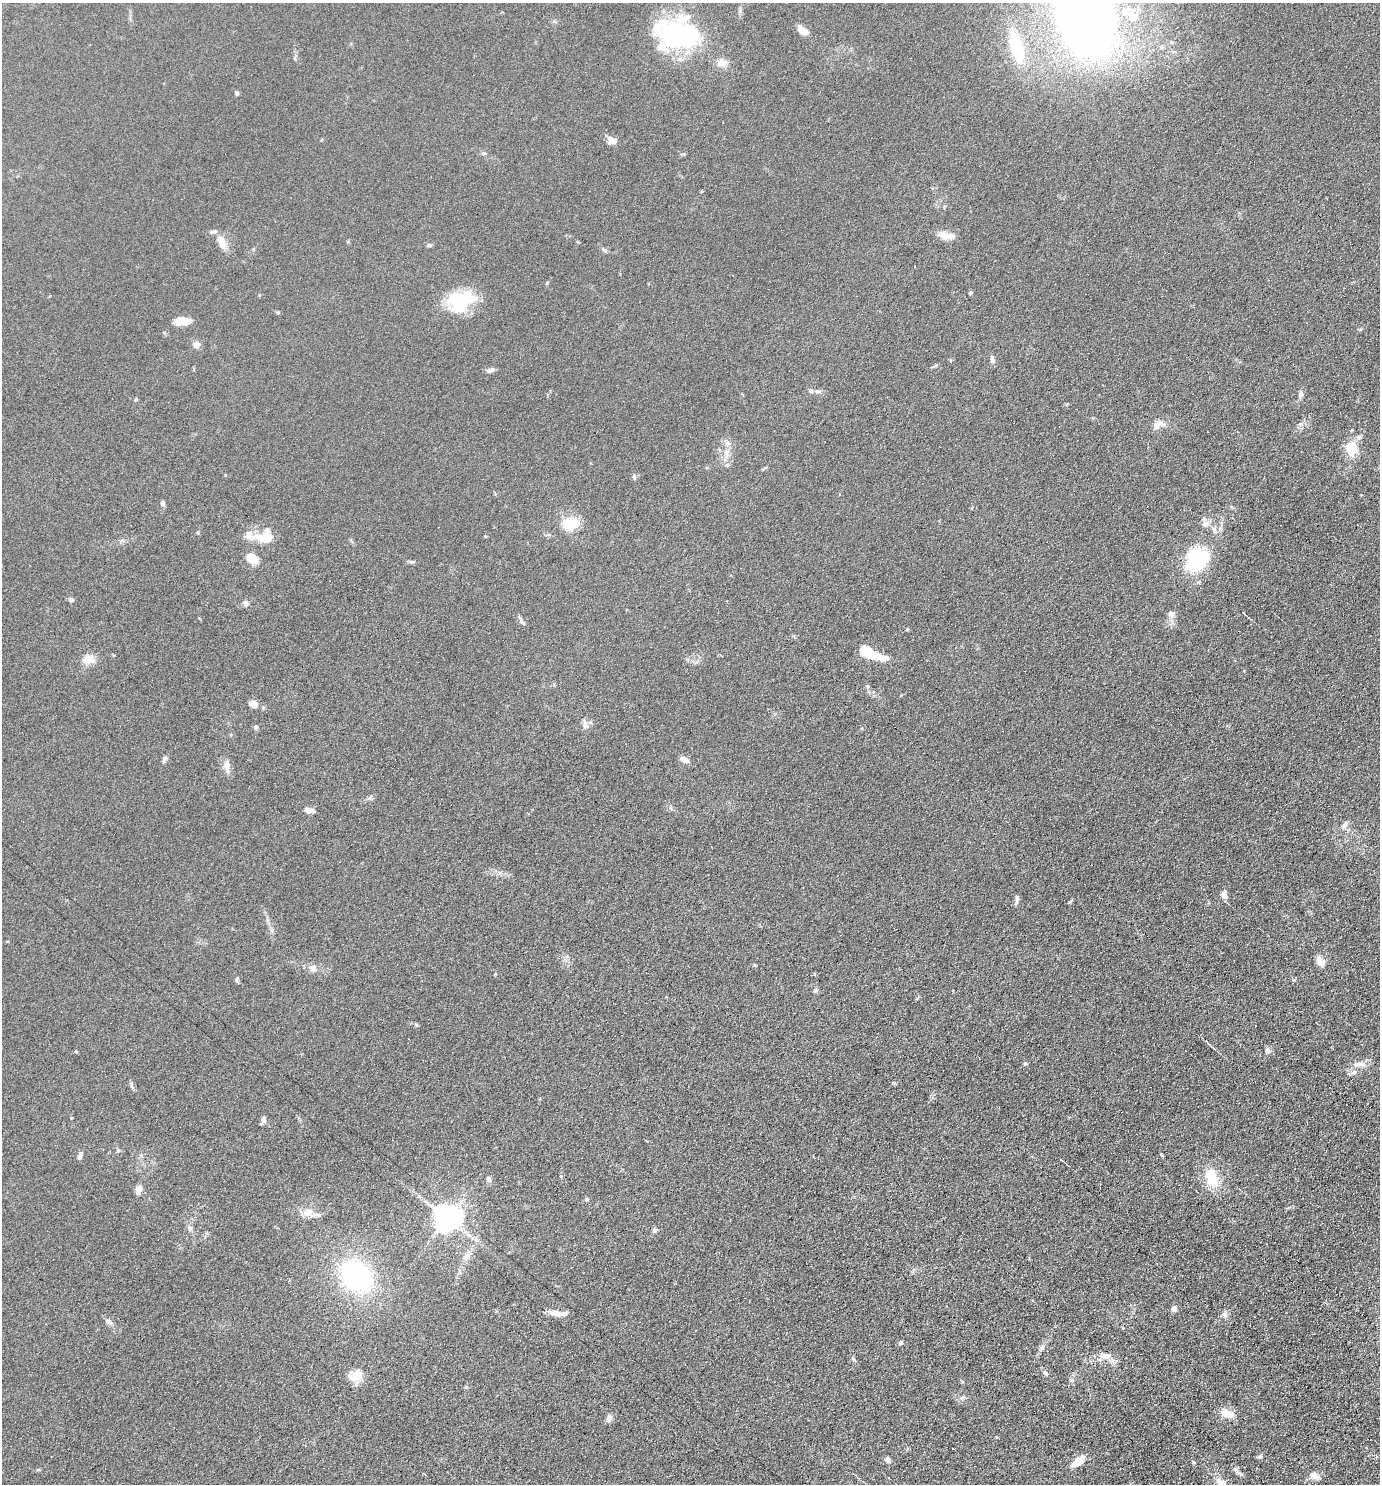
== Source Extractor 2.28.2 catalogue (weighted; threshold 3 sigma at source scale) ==
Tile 6 of 4 x 4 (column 2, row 2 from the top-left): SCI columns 1528-2905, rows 2973-4454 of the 5952 x 5946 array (HDU 1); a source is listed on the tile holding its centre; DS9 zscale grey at full resolution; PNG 1382 x 1486 px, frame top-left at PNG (2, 3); no overlay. Shown black and unused: <1% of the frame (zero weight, under 4 of 8 exposures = <1% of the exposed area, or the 3 px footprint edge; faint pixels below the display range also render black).
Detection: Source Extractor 2.28.2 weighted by HDU 2 'WHT'; one run over the whole footprint, this tile lists its part. Background 0.0906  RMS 0.0077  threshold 0.0316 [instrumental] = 3 sigma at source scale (4.09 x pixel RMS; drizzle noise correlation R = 1.36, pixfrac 0.8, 0.05/0.05 arcsec/px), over >= 5 px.
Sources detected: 114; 1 inside a brighter object's white glare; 1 cosmic-ray / hot-pixel residue — not listed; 11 inside a brighter listed object's ellipse — not listed separately; the other 101 listed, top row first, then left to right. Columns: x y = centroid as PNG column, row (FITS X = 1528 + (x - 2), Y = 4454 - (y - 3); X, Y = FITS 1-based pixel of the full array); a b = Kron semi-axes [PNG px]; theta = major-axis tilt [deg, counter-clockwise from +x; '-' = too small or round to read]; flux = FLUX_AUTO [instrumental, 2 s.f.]
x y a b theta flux
1132 16 20 14 -78 12
1085 18 44 31 -70 950
802 30 14 8 -36 6.5
679 35 45 26 6 99
1016 47 25 10 -74 46
722 63 14 11 -15 5.4
237 93 5 4 - 1.4
611 140 11 9 -18 5.4
483 153 6 4 0 0.98
683 154 7 4 0 0.92
702 191 4 3 - 0.63
946 235 23 8 -12 6.6
221 241 17 9 -66 8.6
429 245 7 5 -1 1.2
605 250 8 4 -35 1.4
971 293 4 4 - 1.1
459 299 43 21 12 32
278 312 5 5 - 0.84
181 321 18 8 3 9.3
196 344 9 8 - 3.3
992 360 9 5 -78 2.8
491 370 10 6 21 2.3
810 391 6 6 - 1.7
817 392 8 4 -9 1.6
1301 394 9 6 82 2.4
136 399 5 4 - 0.8
1161 423 14 7 -29 4
1351 449 14 11 -76 17
727 452 10 6 71 3.4
765 468 6 4 19 0.84
634 476 7 5 -89 1.4
163 503 7 5 -75 1.6
971 508 5 3 - 0.58
570 524 25 16 8 14
1206 524 9 8 - 3.3
1214 530 13 6 -60 3.4
198 533 5 3 - 0.7
485 536 4 3 - 0.57
264 538 25 11 -9 15
252 558 11 9 -24 13
1197 560 25 21 45 46
71 600 6 6 - 1.4
245 603 8 6 -66 2.1
1171 614 9 8 - 3.2
522 622 11 6 -42 2.1
867 652 18 8 -27 21
88 659 18 11 3 6.9
868 686 6 4 -88 1
253 704 8 6 -21 7.5
585 724 12 6 -70 2.7
256 727 6 5 - 1.3
165 759 8 5 57 2
684 760 11 6 -24 4.4
227 766 16 8 -80 5.1
671 808 6 3 -71 0.98
309 810 12 5 -13 5
1344 825 12 6 56 3.3
1224 895 10 7 -79 3.6
1017 899 10 6 73 2.2
1320 962 13 8 -59 5.4
313 968 11 8 -38 3.5
237 979 6 5 - 1.2
815 990 6 5 - 1.2
416 1024 6 4 -20 0.85
1267 1051 8 7 - 2.1
1025 1064 5 5 - 0.93
1358 1064 21 7 2 5.2
1354 1072 9 6 15 2.4
263 1120 10 6 -85 2.2
118 1151 6 4 19 0.87
1162 1155 5 3 - 0.77
80 1156 9 5 71 2.5
1061 1160 4 2 - 0.83
1212 1177 24 15 -69 19
489 1179 8 6 -86 2
139 1189 9 6 68 5.4
587 1199 6 4 -90 0.81
308 1212 18 11 -19 8.5
447 1217 8 8 - 870
189 1228 9 5 -27 1.8
655 1230 6 5 - 1.8
467 1256 12 9 54 4.8
356 1276 26 19 -48 120
1174 1309 5 5 - 4.2
555 1313 16 7 -9 5.5
1224 1314 8 7 - 2.5
109 1322 11 6 -39 2.5
901 1342 6 5 - 1.1
1042 1348 11 6 53 2.4
1105 1356 18 9 -4 7.2
853 1359 6 5 - 1.1
1045 1373 8 6 -41 1.9
356 1375 20 13 16 9.8
962 1398 7 5 42 1.4
1227 1413 22 10 -13 7.1
609 1419 8 6 70 3.2
1260 1456 6 5 - 1.4
887 1460 6 5 - 3
1077 1461 16 8 41 9.2
1193 1462 4 3 - 0.87
1315 1476 12 9 -21 4.6
Isophote crosses this tile's border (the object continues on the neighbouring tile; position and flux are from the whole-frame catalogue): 1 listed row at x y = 1085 18